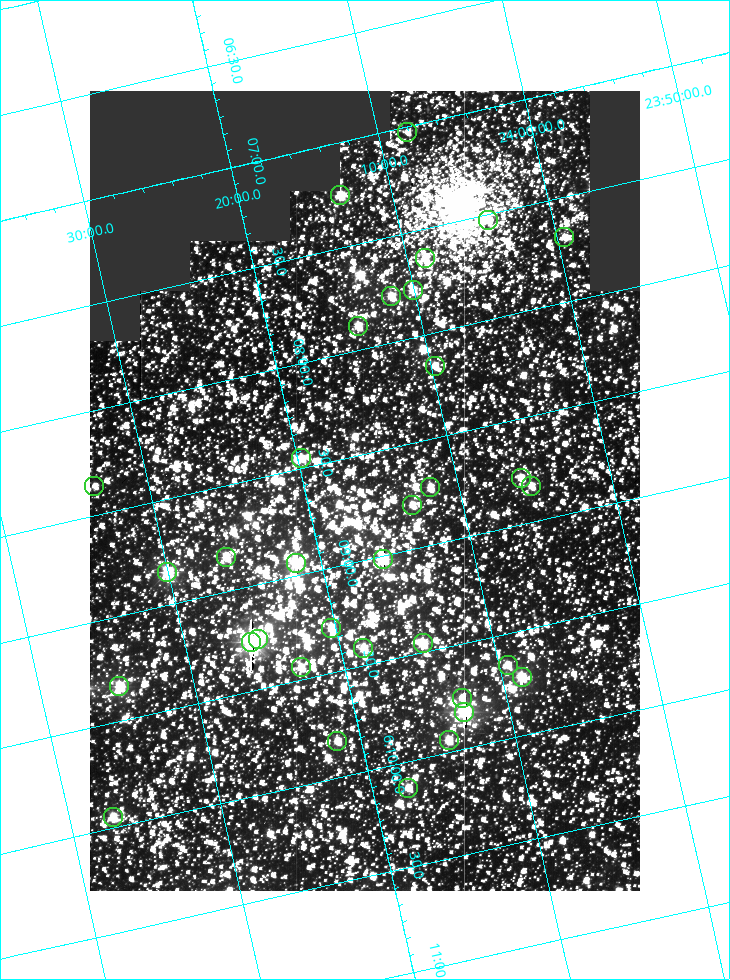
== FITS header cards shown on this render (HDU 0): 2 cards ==
NAXIS1  =                  550
NAXIS2  =                  800

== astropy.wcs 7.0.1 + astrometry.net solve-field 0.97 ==
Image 550 x 800 px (HDU 0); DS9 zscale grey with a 90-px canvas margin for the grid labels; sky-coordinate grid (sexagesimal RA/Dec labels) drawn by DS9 from the SOLVED WCS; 34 Tycho-2 reference stars matched to detected sources circled (green)
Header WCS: RA---TAN/DEC--TAN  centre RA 06:08:40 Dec +24:16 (92.17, +24.27 deg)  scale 3.97 arcsec/px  FOV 36.4' x 53.0'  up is -103 deg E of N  parity normal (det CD < 0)
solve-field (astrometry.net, Tycho-2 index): VERIFIED the header's WCS against the Tycho-2 star catalogue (verified at 3 index scales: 18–33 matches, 0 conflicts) and refined it, rather than solving blind
Solved WCS: RA---TAN-SIP/DEC--TAN-SIP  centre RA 06:08:40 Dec +24:16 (92.17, +24.27 deg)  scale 3.97 arcsec/px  FOV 36.4' x 53.0'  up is -103 deg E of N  parity normal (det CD < 0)
The solver's refit moves the header's centre by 0.048 arcsec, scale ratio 1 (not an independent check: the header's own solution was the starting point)
Tycho-2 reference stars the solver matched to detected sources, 34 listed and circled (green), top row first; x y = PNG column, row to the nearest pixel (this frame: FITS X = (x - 90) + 1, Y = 800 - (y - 91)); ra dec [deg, ICRS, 3 dp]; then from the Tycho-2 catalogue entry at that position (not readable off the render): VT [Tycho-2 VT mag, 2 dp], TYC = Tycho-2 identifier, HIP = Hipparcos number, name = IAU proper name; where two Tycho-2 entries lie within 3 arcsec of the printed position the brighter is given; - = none
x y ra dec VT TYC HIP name
407 132 91.756 +24.135 11.55 1864-383-1 - -
340 195 91.813 +24.222 9.50 1864-951-1 - -
488 220 91.882 +24.069 10.67 1864-1197-1 - -
564 237 91.922 +23.991 11.04 1864-773-1 - -
425 258 91.910 +24.147 9.81 1864-677-1 - -
413 290 91.945 +24.168 9.83 1864-545-1 - -
391 296 91.946 +24.193 9.49 1864-879-1 - -
358 326 91.972 +24.235 9.87 1864-607-1 - -
435 366 92.040 +24.163 9.97 1864-387-1 - -
301 458 92.113 +24.329 10.09 1877-692-1 - -
521 478 92.195 +24.097 9.91 1877-1306-1 - -
94 486 92.090 +24.558 11.22 1868-1493-1 - -
531 486 92.208 +24.088 10.02 1877-898-1 - -
430 487 92.182 +24.197 9.90 1877-42-1 - -
412 505 92.198 +24.221 10.14 1877-234-1 - -
226 557 92.210 +24.434 9.33 1881-345-1 - -
383 559 92.254 +24.266 8.73 1877-224-1 - -
296 563 92.236 +24.360 8.19 1877-300-1 29148 -
167 572 92.212 +24.501 8.67 1881-93-1 - -
331 628 92.321 +24.338 9.42 1877-884-1 - -
258 639 92.315 +24.419 9.14 1881-15-1 - -
251 642 92.316 +24.428 7.55 1881-1595-1 - -
423 643 92.364 +24.244 8.80 1877-1589-1 - -
363 648 92.355 +24.308 9.21 1877-702-1 - -
508 665 92.412 +24.157 10.23 1877-766-1 - -
301 667 92.360 +24.380 9.69 1881-496-1 - -
522 677 92.431 +24.145 8.75 1877-16-1 - -
119 686 92.334 +24.580 8.60 1881-81-1 - -
462 698 92.439 +24.215 10.07 1877-154-1 - -
464 712 92.456 +24.215 7.57 1877-1484-1 - -
449 740 92.485 +24.239 9.49 1877-1276-1 - -
337 741 92.457 +24.359 9.75 1877-1432-1 - -
408 788 92.531 +24.294 10.40 1877-334-1 - -
113 817 92.487 +24.619 9.38 1881-1542-1 - -